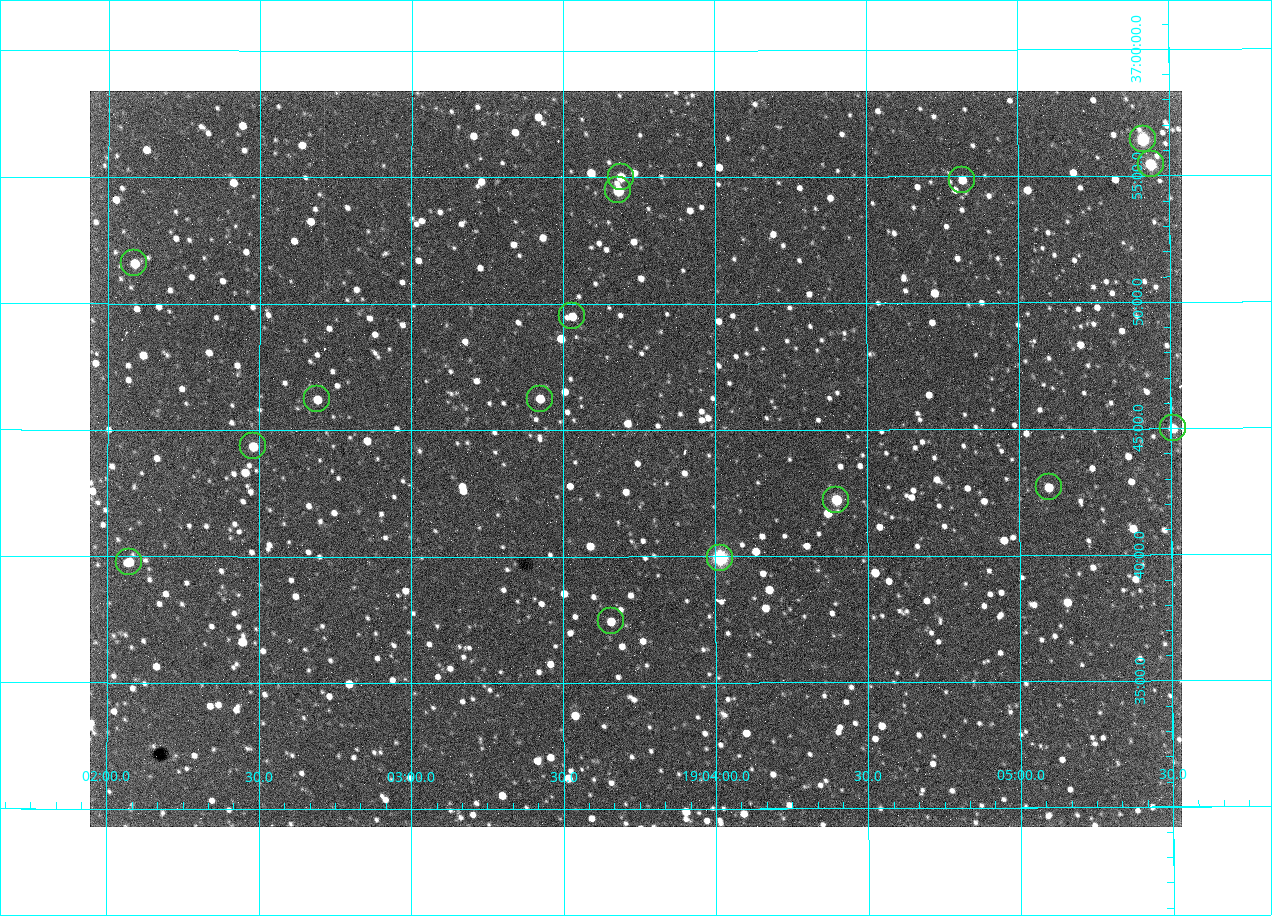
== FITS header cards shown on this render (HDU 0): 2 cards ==
NAXIS1  =                 1092 /fastest changing axis
NAXIS2  =                  736 /next to fastest changing axis

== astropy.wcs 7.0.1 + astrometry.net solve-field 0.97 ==
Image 1092 x 736 px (HDU 0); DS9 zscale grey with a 90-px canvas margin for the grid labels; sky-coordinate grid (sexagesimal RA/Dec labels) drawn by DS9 from the SOLVED WCS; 16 Tycho-2 reference stars matched to detected sources circled (green)
Header WCS: none
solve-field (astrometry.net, Tycho-2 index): SOLVED blind (the file carries no WCS)
Solved WCS: RA---TAN-SIP/DEC--TAN-SIP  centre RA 19:03:44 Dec +36:44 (285.93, +36.73 deg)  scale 2.37 arcsec/px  FOV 43.2' x 29.1'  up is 0 deg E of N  parity flipped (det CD > 0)
(file carries no celestial WCS; the grid is the blind solution)
Tycho-2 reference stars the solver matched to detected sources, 16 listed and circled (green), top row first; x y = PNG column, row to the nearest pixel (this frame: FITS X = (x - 90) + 1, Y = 736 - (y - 91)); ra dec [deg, ICRS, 3 dp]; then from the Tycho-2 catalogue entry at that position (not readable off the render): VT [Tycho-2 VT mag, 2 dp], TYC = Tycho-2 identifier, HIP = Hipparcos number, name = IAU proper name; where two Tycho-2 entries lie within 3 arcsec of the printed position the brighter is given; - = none
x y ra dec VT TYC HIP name
1143 139 286.353 +36.941 8.32 2652-644-1 93748 -
1151 164 286.360 +36.924 9.83 2652-14-1 - -
621 177 285.922 +36.917 10.48 2652-1249-1 - -
962 180 286.204 +36.915 10.94 2652-350-1 - -
618 190 285.920 +36.908 9.57 2652-218-1 - -
134 263 285.522 +36.860 10.88 2651-1921-1 - -
572 316 285.882 +36.825 10.95 2652-329-1 - -
317 399 285.672 +36.770 11.14 2651-2527-1 - -
540 399 285.856 +36.771 11.11 2652-1253-1 - -
1173 428 286.377 +36.750 10.72 2652-110-1 - -
253 446 285.620 +36.739 11.03 2651-1906-1 - -
1049 487 286.274 +36.711 10.88 2652-1070-1 - -
836 500 286.100 +36.704 10.14 2652-1649-1 - -
720 558 286.004 +36.666 8.52 2652-1368-1 - -
129 562 285.518 +36.663 10.71 2651-2245-1 - -
611 621 285.914 +36.624 11.11 2652-845-1 - -